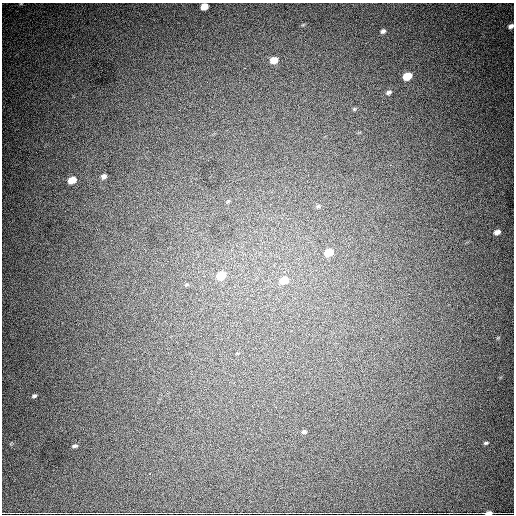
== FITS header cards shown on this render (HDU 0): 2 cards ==
NAXIS1  =                  512
NAXIS2  =                  512

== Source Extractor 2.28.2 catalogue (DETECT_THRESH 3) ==
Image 512 x 512 px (HDU 0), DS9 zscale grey, 1 PNG px = 1 image px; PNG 516 x 516 px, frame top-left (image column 1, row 512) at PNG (2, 3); no overlay
Background 2590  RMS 47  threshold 142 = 3 sigma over >= 5 px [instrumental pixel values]
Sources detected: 22; all 22 listed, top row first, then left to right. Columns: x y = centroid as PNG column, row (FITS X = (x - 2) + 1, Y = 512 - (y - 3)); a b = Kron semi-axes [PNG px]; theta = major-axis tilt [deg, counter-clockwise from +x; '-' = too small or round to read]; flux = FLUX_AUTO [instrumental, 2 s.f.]
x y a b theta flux
204 6 6 5 - 46000
511 26 5 4 - 9900
383 31 6 5 - 8500
274 60 7 5 19 43000
245 68 2 2 - 4700
407 76 7 5 27 80000
388 92 8 5 30 9100
354 109 6 5 - 4500
104 176 6 5 - 12000
72 180 6 5 - 55000
318 206 6 5 - 5500
497 232 6 5 - 16000
329 252 7 5 19 62000
221 276 7 6 - 79000
284 280 7 5 21 59000
187 285 7 4 20 4600
34 396 6 4 30 6400
304 432 6 4 14 5500
486 443 6 4 8 4700
75 446 4 3 - 6500
150 474 3 2 - 11000
489 513 6 3 4 18000
At the frame edge (FLAGS 8, measured only in part): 3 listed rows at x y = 204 6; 511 26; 489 513